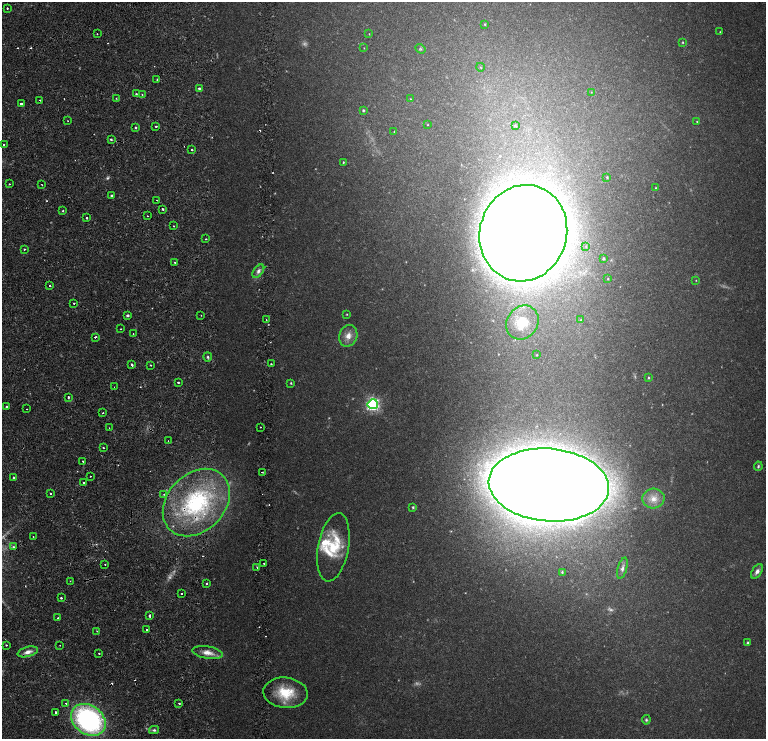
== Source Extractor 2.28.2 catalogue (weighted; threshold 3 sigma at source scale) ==
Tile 6 of 4 x 3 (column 2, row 2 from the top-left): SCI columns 1815-3341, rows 1608-3081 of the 6634 x 4695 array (HDU 1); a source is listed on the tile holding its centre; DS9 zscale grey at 2 x 2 block average (1 PNG px = mean of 2 x 2 image px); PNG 768 x 741 px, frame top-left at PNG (2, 2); each listed source drawn as its Kron ellipse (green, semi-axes under 4 px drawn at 4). Shown black and unused: <1% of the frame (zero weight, under 2 of 4 exposures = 5% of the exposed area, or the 3 px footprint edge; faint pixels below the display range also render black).
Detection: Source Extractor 2.28.2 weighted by HDU 2 'WHT'; one run over the whole footprint, this tile lists its part. Background 0.0253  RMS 0.0041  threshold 0.0185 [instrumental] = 3 sigma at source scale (4.5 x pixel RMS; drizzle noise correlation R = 1.50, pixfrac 1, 0.0396/0.0396 arcsec/px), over >= 5 px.
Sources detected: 151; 14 too faint to see at this stretch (2 x 2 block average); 1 inside a brighter object's white glare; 12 cosmic-ray / hot-pixel residue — neither listed nor drawn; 2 inside a brighter listed object's ellipse — not listed separately; the other 122 listed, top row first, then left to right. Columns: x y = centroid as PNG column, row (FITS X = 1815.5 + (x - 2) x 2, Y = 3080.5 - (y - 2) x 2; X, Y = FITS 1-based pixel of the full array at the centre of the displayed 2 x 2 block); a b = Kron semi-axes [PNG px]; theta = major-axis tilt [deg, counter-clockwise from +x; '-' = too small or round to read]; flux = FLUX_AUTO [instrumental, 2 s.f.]
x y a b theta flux
7 8 2 2 - 1.1
485 24 3 3 - 0.67
720 32 3 2 - 0.47
97 34 2 2 - 0.52
369 34 3 2 - 0.33
683 42 3 2 - 0.63
364 48 2 2 - 0.32
420 49 5 4 - 1.1
480 67 4 3 - 0.7
157 80 2 2 - 0.98
199 88 2 2 - 2.2
591 92 3 2 - 0.3
136 94 2 2 - 0.85
142 94 2 2 - 0.55
116 98 2 2 - 0.73
410 99 3 2 - 0.53
40 100 2 2 - 0.5
21 104 3 2 - 6.4
363 110 3 3 - 0.94
68 121 2 2 - 0.36
697 122 3 2 - 0.62
428 125 2 2 - 0.35
156 126 2 2 - 1.6
515 126 4 3 - 0.8
135 128 2 2 - 0.91
394 132 3 2 - 0.41
111 139 2 2 - 3.2
3 144 2 2 - 1.5
192 150 2 2 - 3.8
343 162 3 2 - 0.63
607 177 3 2 - 0.74
9 184 2 2 - 0.68
42 185 2 2 - 0.64
656 188 2 2 - 0.46
111 196 2 2 - 1.8
157 200 2 2 - 1.9
163 209 2 2 - 3.2
63 211 3 2 - 0.59
147 216 2 2 - 4.2
86 218 2 2 - 2.2
174 226 3 2 - 0.59
523 233 49 43 72 1800
206 239 2 2 - 0.58
586 246 2 2 - 0.25
24 249 2 2 - 1.6
603 259 3 3 - 1.2
175 262 2 2 - 1.1
258 271 7 4 52 3.1
608 279 2 2 - 0.48
696 280 2 2 - 0.37
50 286 2 2 - 2.8
74 303 2 2 - 1.9
347 314 3 2 - 0.5
128 315 2 2 - 4.1
201 315 2 2 - 0.36
266 319 2 2 - 0.51
581 320 4 3 - 0.73
522 322 18 15 54 24
121 329 2 2 - 0.89
133 334 2 2 - 0.48
348 336 11 9 69 7.3
95 337 2 2 - 2.5
537 355 3 2 - 0.47
208 357 4 3 - 1.3
132 364 2 2 - 6.1
271 364 2 2 - 0.79
151 365 2 2 - 0.73
648 378 3 3 - 0.71
178 382 2 2 - 1.1
291 383 3 3 - 0.8
114 387 2 2 - 0.37
68 397 2 2 - 2
373 404 5 5 - 130
7 406 2 2 - 1.1
27 409 2 2 - 1.5
103 413 2 2 - 0.56
260 427 2 2 - 0.62
109 428 2 2 - 1
168 441 2 2 - 0.49
103 448 2 2 - 2.1
83 461 2 2 - 1.4
758 466 5 3 - 1.1
262 472 2 2 - 0.74
90 476 2 2 - 0.67
14 478 2 2 - 2.3
84 483 2 2 - 1.6
549 485 60 36 -5 3800
50 493 2 2 - 1.1
164 494 2 2 - 0.91
653 499 11 10 - 9.5
196 503 38 28 46 110
413 507 4 3 - 1
33 537 2 2 - 0.43
13 547 4 3 - 1.3
333 547 34 15 80 36
264 563 2 2 - 0.82
105 565 2 2 - 0.5
257 567 3 2 - 0.74
622 568 11 4 74 3
757 571 8 5 58 3.3
562 572 4 3 - 0.87
70 581 2 2 - 0.4
206 583 2 2 - 0.78
181 593 2 2 - 2
61 598 2 2 - 1.8
149 616 2 2 - 4.1
58 618 2 2 - 2.1
147 629 2 2 - 3.4
97 631 2 2 - 0.37
748 643 4 3 - 1.1
6 645 2 2 - 0.73
60 645 2 2 - 0.36
28 652 10 5 15 5
208 653 15 6 -9 7.8
99 654 2 2 - 0.91
285 693 22 15 -6 28
66 703 2 2 - 0.78
179 703 2 2 - 1.6
55 712 2 2 - 2.7
88 720 19 14 -36 160
646 720 4 4 - 1.2
154 730 5 3 - 1.7
Overlapping masked pixels (flux is a lower limit): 4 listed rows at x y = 95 337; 196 503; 149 616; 88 720
Diffuse or blended objects may show on this block-average render without a row.